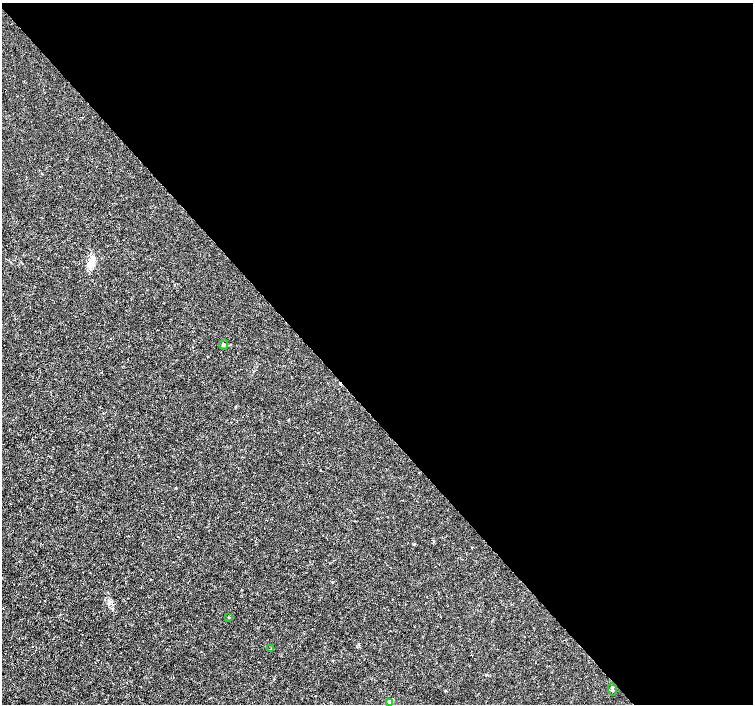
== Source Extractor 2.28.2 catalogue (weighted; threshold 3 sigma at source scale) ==
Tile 8 of 4 x 4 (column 4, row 2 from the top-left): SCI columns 4511-6012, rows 3021-4424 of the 6012 x 5974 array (HDU 1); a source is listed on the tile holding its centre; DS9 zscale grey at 2 x 2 block average (1 PNG px = mean of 2 x 2 image px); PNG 755 x 706 px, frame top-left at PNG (2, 3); each listed source drawn as its Kron ellipse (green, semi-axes under 4 px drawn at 4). Shown black and unused: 58% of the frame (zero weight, under 3 of 4 exposures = <1% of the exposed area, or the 3 px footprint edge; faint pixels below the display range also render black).
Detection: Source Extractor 2.28.2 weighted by HDU 2 'WHT'; one run over the whole footprint, this tile lists its part. Background 0.00121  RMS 0.0013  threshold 0.00598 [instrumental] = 3 sigma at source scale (4.5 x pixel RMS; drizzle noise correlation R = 1.50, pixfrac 1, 0.0396/0.0396 arcsec/px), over >= 5 px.
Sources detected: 6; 1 cosmic-ray / hot-pixel residue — neither listed nor drawn; the other 5 listed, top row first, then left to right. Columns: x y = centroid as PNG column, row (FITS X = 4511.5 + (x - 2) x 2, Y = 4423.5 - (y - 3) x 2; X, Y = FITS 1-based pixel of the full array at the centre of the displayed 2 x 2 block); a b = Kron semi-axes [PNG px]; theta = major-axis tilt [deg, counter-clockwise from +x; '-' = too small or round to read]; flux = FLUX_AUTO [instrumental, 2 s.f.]
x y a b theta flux
224 345 5 4 - 0.51
229 617 3 2 - 0.17
271 649 3 2 - 0.13
612 689 7 3 -88 0.44
390 702 3 2 - 4.4